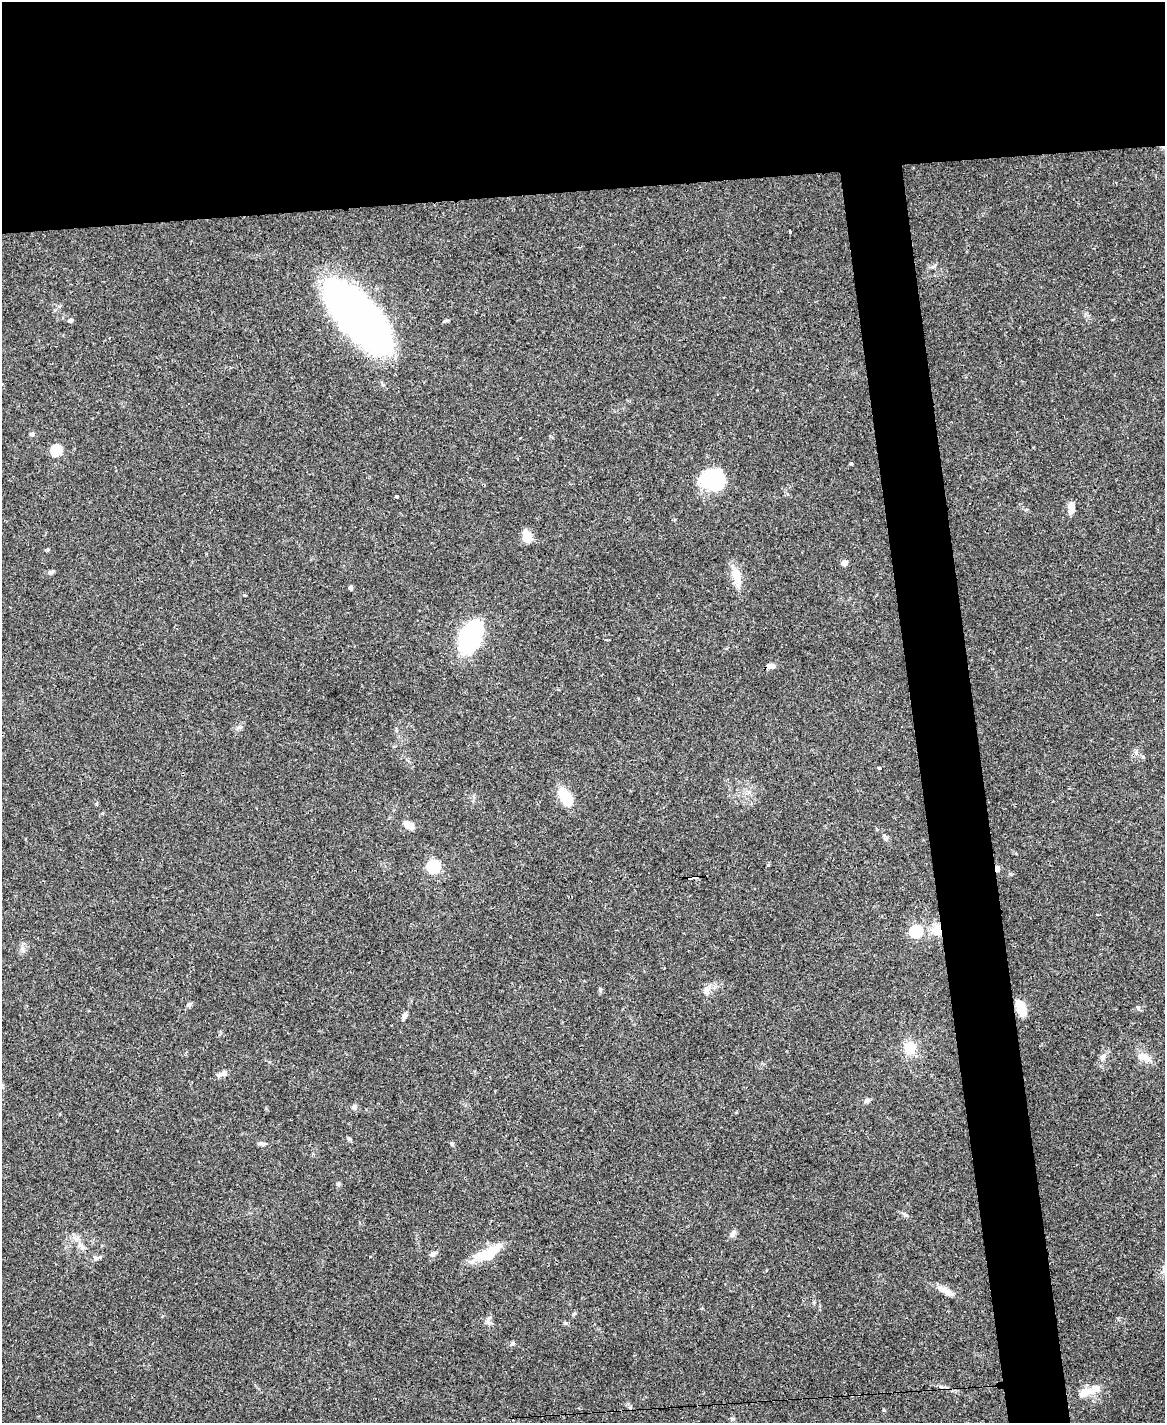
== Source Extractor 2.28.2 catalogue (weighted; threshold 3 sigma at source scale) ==
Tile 2 of 4 x 3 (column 2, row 1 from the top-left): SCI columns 1165-2327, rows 3082-4502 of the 4656 x 4633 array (HDU 1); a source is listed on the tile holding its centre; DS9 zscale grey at full resolution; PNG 1167 x 1425 px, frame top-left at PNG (2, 2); no overlay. Shown black and unused: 18% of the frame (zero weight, under 3 of 4 exposures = <1% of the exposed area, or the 3 px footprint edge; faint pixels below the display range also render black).
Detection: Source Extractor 2.28.2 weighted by HDU 2 'WHT'; one run over the whole footprint, this tile lists its part. Background 0.0738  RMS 0.005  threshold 0.0223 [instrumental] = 3 sigma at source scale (4.5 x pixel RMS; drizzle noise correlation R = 1.50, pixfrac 1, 0.05/0.05 arcsec/px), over >= 5 px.
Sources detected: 55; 1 inside a brighter object's white glare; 1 cosmic-ray / hot-pixel residue — not listed; the other 53 listed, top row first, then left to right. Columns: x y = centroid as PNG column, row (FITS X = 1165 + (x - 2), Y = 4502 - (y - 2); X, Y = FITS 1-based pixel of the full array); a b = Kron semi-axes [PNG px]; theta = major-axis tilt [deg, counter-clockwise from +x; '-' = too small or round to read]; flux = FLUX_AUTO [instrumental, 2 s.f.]
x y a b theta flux
790 231 3 3 - 2
934 266 8 4 48 0.87
357 314 68 28 -47 290
70 320 5 4 - 1.4
2 384 3 2 - 0.85
32 434 5 5 - 0.84
56 450 5 5 - 35
851 464 3 3 - 2.6
713 480 27 23 -19 26
397 497 4 3 - 2.9
1071 508 15 7 83 3.1
527 537 9 6 -73 11
844 563 5 4 - 5.4
51 572 7 5 6 1.2
736 576 28 10 -77 7.8
351 588 4 3 - 1.5
470 637 25 15 63 65
606 639 3 3 - 1.7
770 666 10 6 11 2.3
239 728 9 4 9 1.1
879 768 3 3 - 4.5
565 796 24 11 -56 12
409 825 13 8 -32 3.4
768 865 3 3 - 0.69
433 867 6 6 - 68
997 868 4 3 - 5.7
692 878 10 3 2 2.5
937 929 13 12 - 6.7
916 931 6 6 - 52
22 949 7 5 -45 1.2
706 990 10 6 80 1.9
189 1005 6 5 - 1.2
1021 1008 15 9 -73 7.7
1138 1008 7 4 -63 0.89
404 1016 9 5 60 1.4
910 1048 12 11 - 9.5
1103 1056 8 5 62 1.6
1145 1057 18 7 -29 4.1
223 1073 16 5 28 2.4
867 1101 8 6 38 1.2
354 1107 7 7 - 1.5
349 1139 6 4 -45 0.72
261 1144 10 5 -16 1.3
452 1144 7 3 -71 0.65
338 1184 5 4 - 0.93
732 1234 10 6 65 1.6
81 1246 17 7 -57 3.6
495 1249 44 12 23 12
433 1254 8 5 33 1.7
95 1258 8 6 -19 1.5
946 1291 21 7 -30 4.1
565 1323 6 5 - 0.74
1088 1391 31 10 21 7.6
Overlapping masked pixels (flux is a lower limit): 3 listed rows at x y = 997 868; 692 878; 937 929
Isophote crosses this tile's border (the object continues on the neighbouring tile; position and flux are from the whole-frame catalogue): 1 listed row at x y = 2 384
Unlisted compact peaks at least as high as the median listed source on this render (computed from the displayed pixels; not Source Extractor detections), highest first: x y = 513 1343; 600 989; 905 1215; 445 321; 488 1321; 244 595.